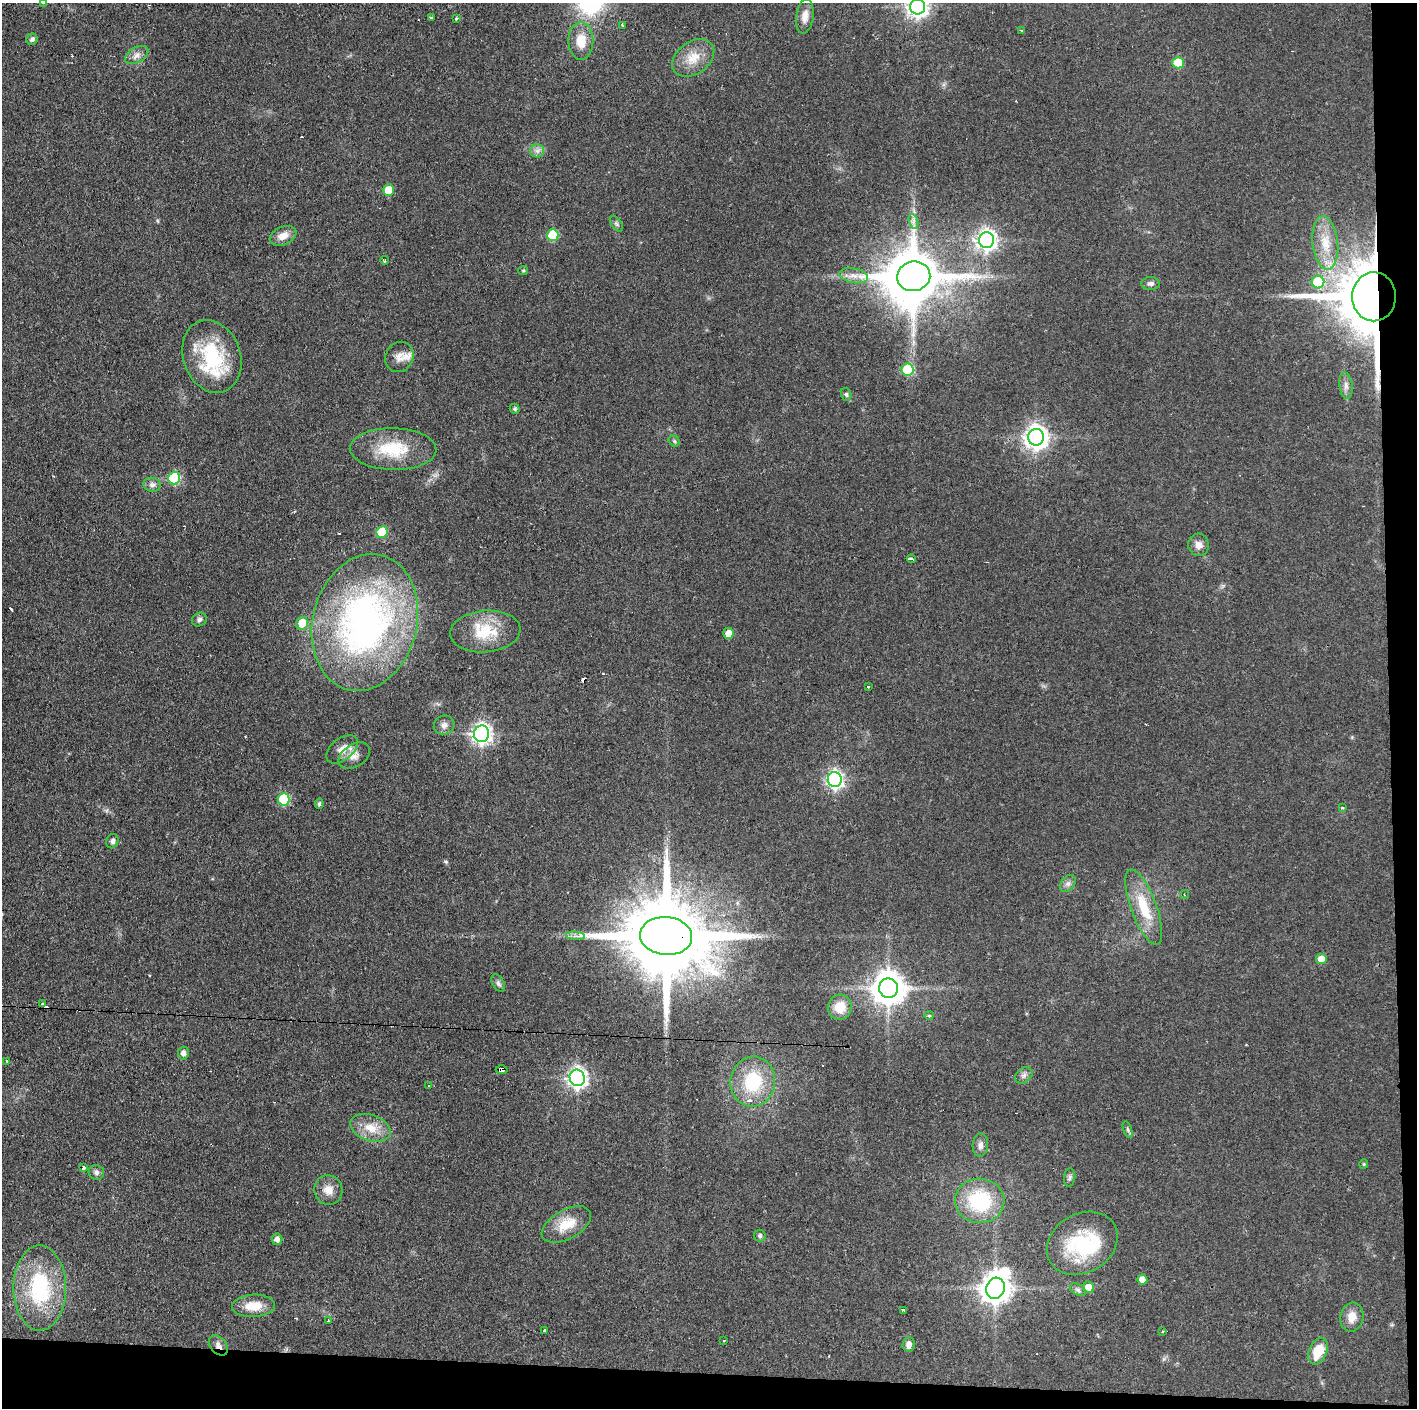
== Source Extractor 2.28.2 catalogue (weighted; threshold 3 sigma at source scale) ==
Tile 9 of 3 x 3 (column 3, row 3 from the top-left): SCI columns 2833-4247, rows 1-1406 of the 4251 x 4217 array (HDU 1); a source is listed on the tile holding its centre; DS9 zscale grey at full resolution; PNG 1419 x 1410 px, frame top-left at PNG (2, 3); each listed source drawn as its Kron ellipse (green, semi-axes under 4 px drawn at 4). Shown black and unused: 5% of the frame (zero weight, under 2 of 3 exposures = <1% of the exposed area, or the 3 px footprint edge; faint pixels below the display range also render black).
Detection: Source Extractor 2.28.2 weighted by HDU 2 'WHT'; one run over the whole footprint, this tile lists its part. Background 0.0909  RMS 0.0064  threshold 0.0287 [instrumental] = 3 sigma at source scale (4.5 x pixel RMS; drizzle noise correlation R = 1.50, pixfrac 1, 0.05/0.05 arcsec/px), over >= 5 px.
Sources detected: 116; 3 inside a brighter object's white glare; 8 cosmic-ray / hot-pixel residue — neither listed nor drawn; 3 inside a brighter listed object's ellipse — not listed separately; the other 102 listed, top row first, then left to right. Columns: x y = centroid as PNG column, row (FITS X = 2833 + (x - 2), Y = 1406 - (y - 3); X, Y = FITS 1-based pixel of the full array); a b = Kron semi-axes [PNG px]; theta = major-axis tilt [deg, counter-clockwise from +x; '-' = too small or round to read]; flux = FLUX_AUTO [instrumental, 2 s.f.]
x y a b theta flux
43 3 4 2 - 0.49
918 7 8 7 - 360
805 16 17 8 82 5.2
431 17 4 3 - 4.5
456 18 3 3 - 1.2
623 25 3 2 - 1.2
1021 30 3 2 - 0.89
32 39 6 5 - 1.6
581 41 19 12 90 12
137 55 12 7 30 4
693 58 23 16 35 13
1178 63 5 5 - 25
537 151 7 6 - 2.4
389 190 6 5 - 13
913 221 7 4 -72 1.9
616 224 9 5 -56 1.3
553 235 6 5 - 30
283 236 14 9 23 6.3
986 240 8 7 - 350
1325 243 27 12 -84 16
385 260 4 3 - 0.66
523 271 5 4 - 0.81
854 276 14 7 -10 5.4
914 276 17 15 8 4100
1318 282 6 6 - 34
1151 283 9 6 0 2
1374 297 24 22 89 3800
212 356 37 28 -71 50
399 357 15 13 59 5.9
908 370 6 6 - 35
1346 386 13 6 -82 3.1
846 394 7 5 -75 1.4
515 409 5 5 - 1.3
1036 437 8 8 - 520
674 441 6 5 - 1
393 449 43 21 -1 30
174 478 6 6 - 56
152 485 9 7 -8 2.6
382 532 6 5 - 26
1199 545 11 10 - 4.5
911 559 4 3 - 7
199 619 8 6 32 1.8
365 622 69 52 76 270
302 623 6 6 - 11
485 631 35 21 5 25
728 633 5 5 - 6.4
868 686 3 3 - 2.9
444 725 10 9 - 3.4
482 734 8 7 - 320
342 749 18 11 38 7.3
354 756 17 11 33 6.1
835 779 7 7 - 210
284 799 6 5 - 44
319 804 5 3 - 1.2
1342 808 4 3 - 0.93
112 841 7 6 - 2.1
1068 884 9 6 49 2.3
1184 895 4 3 - 0.72
1144 907 40 12 -70 24
575 936 9 3 -5 2
666 936 26 19 -5 12000
1321 959 5 5 - 8
498 983 10 5 -60 1.8
888 988 10 9 - 1300
43 1004 3 2 - 1
840 1007 12 12 - 13
929 1015 5 4 - 0.91
183 1053 6 5 - 3.1
7 1061 3 2 - 0.9
502 1070 6 3 2 5.4
1024 1075 9 7 38 2.5
577 1078 8 7 - 330
753 1082 25 22 82 34
429 1086 3 2 - 0.69
371 1128 21 13 -19 12
1128 1130 8 3 -71 1.2
980 1145 12 7 85 3.4
1364 1164 5 4 - 0.81
83 1168 3 3 - 4.2
96 1172 7 7 - 2.2
1070 1177 9 5 84 1.6
328 1190 15 14 - 7.1
980 1201 24 22 -1 49
566 1224 27 14 29 15
760 1236 6 5 - 1.3
277 1239 6 5 - 3.3
1082 1243 37 29 31 47
1142 1280 5 5 - 6.7
1088 1287 6 5 - 7.2
40 1288 42 26 -90 57
995 1288 11 9 68 1000
1078 1290 8 5 -30 1.7
254 1306 21 11 3 12
903 1310 3 3 - 2.6
1352 1317 15 11 79 7.3
328 1321 3 3 - 1.7
545 1331 3 3 - 1.8
1162 1331 3 2 - 0.7
724 1340 2 2 - 0.81
909 1344 7 6 - 3.5
218 1345 11 8 -51 3.6
1318 1351 14 9 65 14
Overlapping masked pixels (flux is a lower limit): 4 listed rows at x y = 1374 297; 666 936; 502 1070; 218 1345
Isophote crosses this tile's border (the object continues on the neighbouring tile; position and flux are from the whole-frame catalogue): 2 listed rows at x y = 43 3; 918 7
Unlisted compact peaks at least as high as the median listed source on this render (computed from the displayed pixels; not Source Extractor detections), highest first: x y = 446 862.